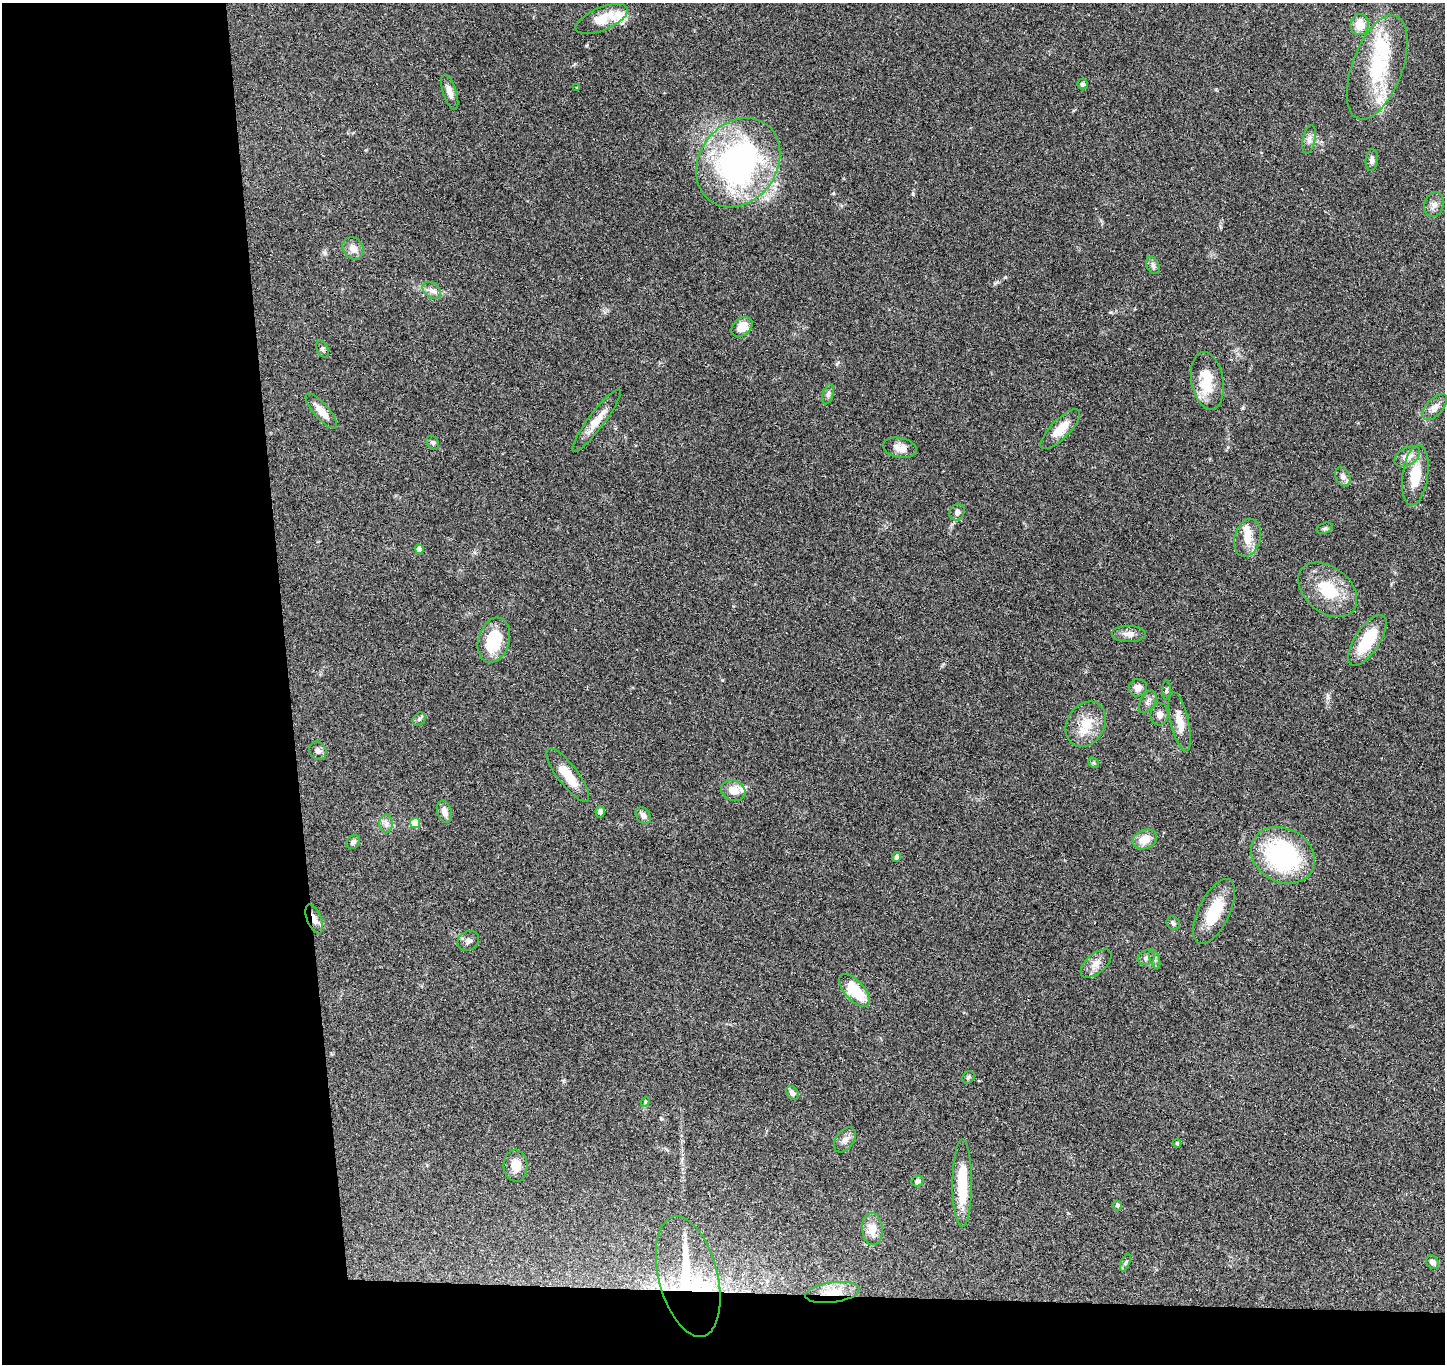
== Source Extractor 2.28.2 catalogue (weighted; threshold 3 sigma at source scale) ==
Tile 7 of 3 x 3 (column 1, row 3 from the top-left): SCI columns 58-1500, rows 152-1513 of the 4442 x 4368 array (HDU 1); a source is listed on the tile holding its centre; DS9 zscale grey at full resolution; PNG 1447 x 1366 px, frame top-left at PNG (2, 3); each listed source drawn as its Kron ellipse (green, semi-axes under 4 px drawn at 4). Shown black and unused: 24% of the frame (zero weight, under 3 of 4 exposures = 6% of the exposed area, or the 3 px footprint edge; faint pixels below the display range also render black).
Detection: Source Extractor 2.28.2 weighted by HDU 2 'WHT'; one run over the whole footprint, this tile lists its part. Background 0.0792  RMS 0.0058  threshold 0.0261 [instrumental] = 3 sigma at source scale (4.5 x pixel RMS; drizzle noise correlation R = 1.50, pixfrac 1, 0.05/0.05 arcsec/px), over >= 5 px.
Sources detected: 85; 1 inside a brighter object's white glare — neither listed nor drawn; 8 inside a brighter listed object's ellipse — not listed separately; the other 76 listed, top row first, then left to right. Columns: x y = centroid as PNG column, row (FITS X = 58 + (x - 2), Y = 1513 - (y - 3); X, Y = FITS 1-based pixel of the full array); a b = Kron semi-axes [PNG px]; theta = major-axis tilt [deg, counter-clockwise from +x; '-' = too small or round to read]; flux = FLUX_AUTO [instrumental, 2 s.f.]
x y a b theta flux
602 19 28 11 23 12
1360 25 10 9 - 9
1377 67 55 25 69 47
1083 84 5 5 - 1.2
577 88 3 3 - 0.6
450 92 18 7 -72 3.9
1309 139 14 6 79 2.8
1372 160 11 6 84 2.4
738 163 47 38 53 160
1434 205 12 9 73 3.6
353 248 12 10 -54 4.8
1153 266 9 6 -63 1.6
432 290 10 7 -37 2.7
742 327 11 8 39 9
322 349 9 5 -67 1.4
1207 381 29 16 -80 17
828 394 10 5 72 1.6
1435 407 16 8 48 4.1
321 411 22 7 -49 7.2
596 421 38 8 53 8.7
1060 429 26 9 45 10
433 443 7 5 -56 1.3
900 448 17 10 -11 4.8
1407 457 14 8 30 5.7
1415 475 30 12 82 16
1343 477 10 7 -69 2.3
957 512 9 7 63 2.3
1325 528 8 5 18 1.2
1248 538 19 13 75 8.6
419 549 5 4 - 4.4
1328 590 33 22 -39 24
1129 634 17 8 -1 3.9
494 640 23 15 74 22
1367 641 29 12 56 24
1138 688 9 8 - 3.5
1166 690 10 3 89 0.9
1148 702 12 7 59 2.6
1159 714 11 9 85 3.3
419 719 7 6 - 1.3
1180 722 30 9 -77 7.9
1086 724 24 18 60 14
318 751 9 8 - 2.2
1094 763 6 4 -45 0.8
568 775 32 10 -53 12
733 791 12 10 -23 6.8
444 812 11 7 -73 4
600 812 6 4 -86 1.8
643 816 9 7 -55 2.8
415 823 5 5 - 10
386 824 8 7 - 2.4
1145 839 12 9 24 8.2
353 842 7 6 - 1.6
1283 855 33 27 -28 72
896 857 5 4 - 1.8
1214 912 35 15 64 19
314 919 15 7 -68 5.1
1173 923 7 6 - 1.4
468 941 11 9 32 2.3
1146 958 9 7 27 2
1155 959 10 5 -72 1.5
1096 964 18 9 41 5.4
855 991 20 9 -48 23
968 1077 7 5 44 1.1
792 1093 7 6 - 2.2
645 1102 5 4 - 0.6
845 1140 14 9 55 3.6
1177 1143 4 3 - 0.79
516 1166 16 12 -85 7.9
917 1181 6 5 - 1.5
962 1183 44 9 90 25
1117 1205 5 5 - 1.6
872 1229 16 10 -85 7.5
1125 1262 9 3 69 0.94
1432 1262 7 6 - 3.1
688 1277 62 29 -76 62
833 1292 27 10 8 13
Overlapping masked pixels (flux is a lower limit): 3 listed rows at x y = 314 919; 688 1277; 833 1292
Unlisted compact peaks at least as high as the median listed source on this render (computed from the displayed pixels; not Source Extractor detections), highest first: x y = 1005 277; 913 194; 833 193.